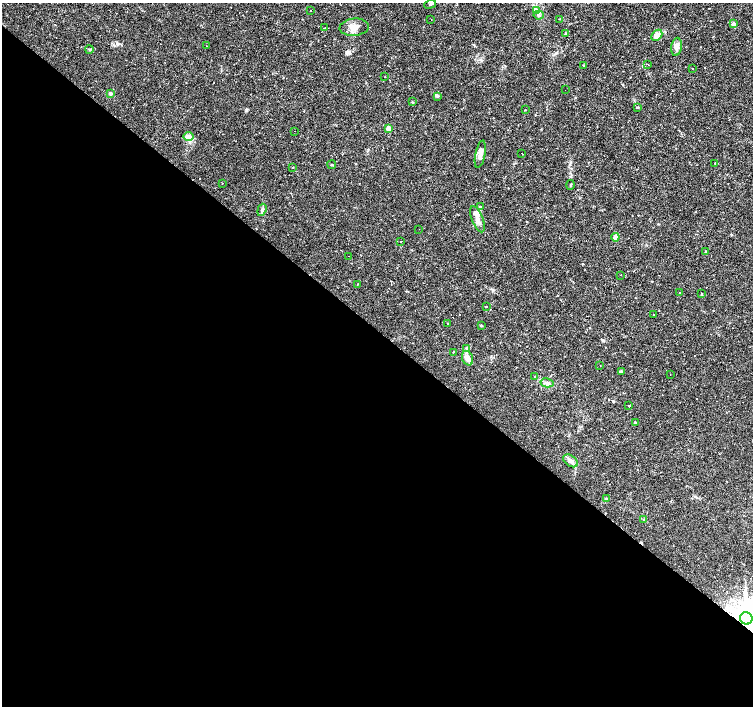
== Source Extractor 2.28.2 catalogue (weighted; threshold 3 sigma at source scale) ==
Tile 14 of 4 x 4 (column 2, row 4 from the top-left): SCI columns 1504-3005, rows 230-1636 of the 6008 x 6021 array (HDU 1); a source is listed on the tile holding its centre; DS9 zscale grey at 2 x 2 block average (1 PNG px = mean of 2 x 2 image px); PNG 755 x 708 px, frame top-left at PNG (2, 3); each listed source drawn as its Kron ellipse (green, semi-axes under 4 px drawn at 4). Shown black and unused: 54% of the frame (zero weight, under 2 of 3 exposures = <1% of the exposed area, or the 3 px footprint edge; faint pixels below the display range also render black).
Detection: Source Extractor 2.28.2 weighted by HDU 2 'WHT'; one run over the whole footprint, this tile lists its part. Background 0.0366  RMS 0.0033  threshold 0.0148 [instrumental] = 3 sigma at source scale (4.5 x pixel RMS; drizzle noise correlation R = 1.50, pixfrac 1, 0.0396/0.0396 arcsec/px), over >= 5 px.
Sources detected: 103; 37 cosmic-ray / hot-pixel residue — neither listed nor drawn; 2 inside a brighter listed object's ellipse — not listed separately; the other 64 listed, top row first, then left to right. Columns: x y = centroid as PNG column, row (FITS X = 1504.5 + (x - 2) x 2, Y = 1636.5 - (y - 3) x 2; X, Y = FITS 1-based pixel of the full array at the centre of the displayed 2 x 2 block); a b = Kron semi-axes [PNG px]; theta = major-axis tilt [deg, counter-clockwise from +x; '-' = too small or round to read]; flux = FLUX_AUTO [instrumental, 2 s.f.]
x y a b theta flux
430 4 6 3 20 1.2
537 10 4 2 - 0.96
310 11 2 2 - 0.68
539 15 5 3 - 1.1
431 19 2 2 - 0.22
559 19 2 2 - 0.43
734 24 2 2 - 8.1
354 27 15 8 5 7.5
324 28 2 2 - 0.53
565 34 3 3 - 0.67
657 35 6 4 45 5.7
206 46 2 2 - 0.47
677 47 9 5 83 3.4
90 49 4 3 - 0.7
648 64 2 2 - 0.43
584 66 3 2 - 0.41
692 68 2 2 - 1.4
385 77 2 2 - 0.41
565 90 2 2 - 0.61
110 93 4 3 - 1.4
437 96 4 3 - 0.91
412 102 3 2 - 0.48
637 107 3 3 - 0.69
525 110 2 2 - 0.36
389 128 3 2 - 9.2
295 131 2 2 - 0.21
188 137 5 4 - 5.4
522 153 2 2 - 0.73
480 154 14 5 79 4.9
715 163 2 2 - 0.25
332 165 4 2 - 0.64
292 167 3 2 - 0.41
222 183 2 2 - 0.33
571 185 5 2 - 0.68
480 207 3 3 - 0.77
262 210 6 3 72 1.6
478 219 14 5 -69 5.4
419 229 2 2 - 0.32
615 237 4 3 - 6.2
401 241 2 2 - 0.36
706 252 4 2 - 0.7
349 256 2 2 - 0.2
621 275 2 2 - 0.29
357 284 2 2 - 0.43
680 293 2 2 - 0.45
702 294 3 2 - 0.33
486 306 2 2 - 0.45
653 315 2 2 - 0.25
448 324 3 2 - 0.38
481 325 2 2 - 0.87
467 348 4 3 - 0.97
454 352 2 2 - 1.9
467 358 7 5 -66 4.7
600 365 2 2 - 0.25
621 371 3 3 - 1.4
670 374 2 2 - 1.1
535 376 2 2 - 0.5
547 383 6 4 -12 2.2
629 406 2 2 - 0.58
636 422 2 2 - 1.5
570 461 8 5 -38 3.2
606 499 3 3 - 0.57
644 520 3 2 - 0.66
746 618 6 6 - 1700
Overlapping masked pixels (flux is a lower limit): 1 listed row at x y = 746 618
Isophote crosses this tile's border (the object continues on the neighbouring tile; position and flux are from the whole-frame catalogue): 2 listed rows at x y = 430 4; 746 618
Diffuse or blended objects may show on this block-average render without a row.